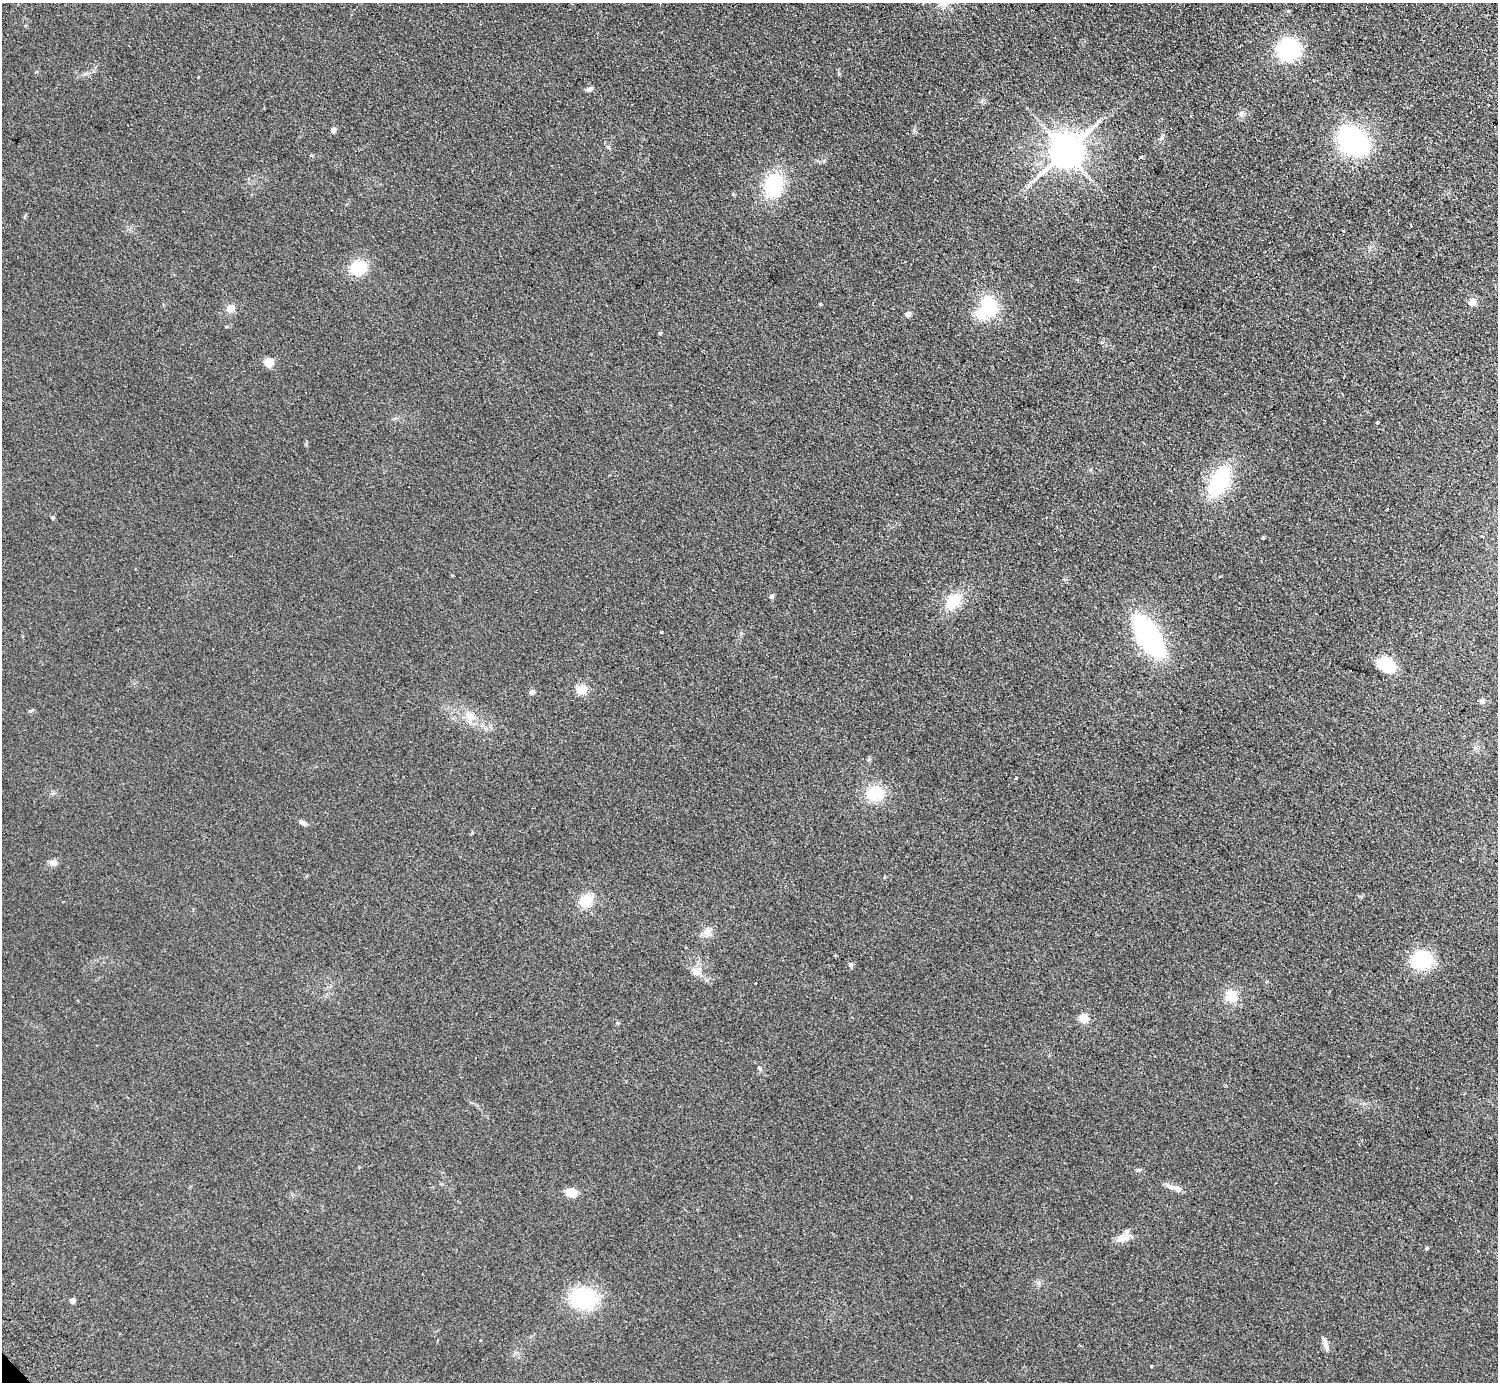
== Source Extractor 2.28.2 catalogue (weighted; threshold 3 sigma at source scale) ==
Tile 10 of 4 x 4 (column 2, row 3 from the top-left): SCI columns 1542-3037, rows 1582-2961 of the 6072 x 6064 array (HDU 1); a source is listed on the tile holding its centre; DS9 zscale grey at full resolution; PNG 1500 x 1384 px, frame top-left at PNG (2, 3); no overlay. Shown black and unused: <1% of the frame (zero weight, under 2 of 3 exposures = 3% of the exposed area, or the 3 px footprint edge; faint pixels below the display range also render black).
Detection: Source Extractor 2.28.2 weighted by HDU 2 'WHT'; one run over the whole footprint, this tile lists its part. Background 0.115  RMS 0.011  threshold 0.0477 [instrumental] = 3 sigma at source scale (4.5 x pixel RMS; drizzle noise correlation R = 1.50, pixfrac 1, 0.05/0.05 arcsec/px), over >= 5 px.
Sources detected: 59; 1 inside a brighter object's white glare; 2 cosmic-ray / hot-pixel residue — not listed; the other 56 listed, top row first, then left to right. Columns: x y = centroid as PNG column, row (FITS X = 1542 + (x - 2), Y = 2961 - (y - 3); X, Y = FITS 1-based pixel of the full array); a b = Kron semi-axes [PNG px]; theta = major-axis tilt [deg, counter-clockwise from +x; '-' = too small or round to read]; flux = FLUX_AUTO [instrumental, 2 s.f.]
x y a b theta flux
1288 50 18 17 - 110
589 89 8 6 17 3
1241 114 6 6 - 2.6
333 130 6 5 - 3.4
1161 138 9 3 45 1.9
1353 141 21 15 -38 220
1065 151 10 9 - 2400
1141 157 3 3 - 4.8
774 185 25 19 87 60
25 217 6 3 71 1.2
1344 231 4 3 - 0.91
358 268 13 12 - 42
1472 302 12 9 55 5.1
820 304 3 3 - 1
989 305 25 19 -74 40
230 308 10 10 - 6.1
908 314 5 4 - 6.8
660 333 4 4 - 1.4
269 362 6 6 - 20
1377 422 3 3 - 0.93
1219 481 27 15 61 90
1387 509 3 3 - 4.4
52 518 4 4 - 1.9
1263 538 4 3 - 1.1
771 596 5 5 - 2.7
953 601 22 14 59 27
661 632 3 3 - 3.1
1149 637 28 13 -58 280
1386 665 19 13 -27 36
581 690 13 11 7 9.6
532 692 7 6 - 3.1
1482 701 7 4 -45 2.1
470 717 16 12 -78 13
1016 778 3 3 - 5.9
875 794 20 17 1 32
303 823 11 5 -32 3.2
53 863 10 8 -10 4.4
586 901 14 13 - 20
707 932 12 10 66 7.3
1421 960 17 15 23 63
850 965 7 5 -44 2.3
695 971 12 10 28 9.2
755 983 2 2 - 0.85
1231 996 15 14 - 17
1084 1018 9 8 - 12
618 1023 5 5 - 1.2
759 1069 6 5 - 1.8
1138 1170 7 5 13 1.9
1177 1189 13 8 -22 6.5
571 1192 9 7 -8 16
1121 1238 18 10 19 9.7
1427 1248 4 3 - 1.6
583 1298 29 22 -5 69
72 1301 4 4 - 8.2
1325 1345 20 4 -73 4.4
1151 1366 3 2 - 0.82
Unlisted compact peaks at least as high as the median listed source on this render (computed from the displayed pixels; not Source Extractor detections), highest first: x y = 30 711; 733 194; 869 759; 914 130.